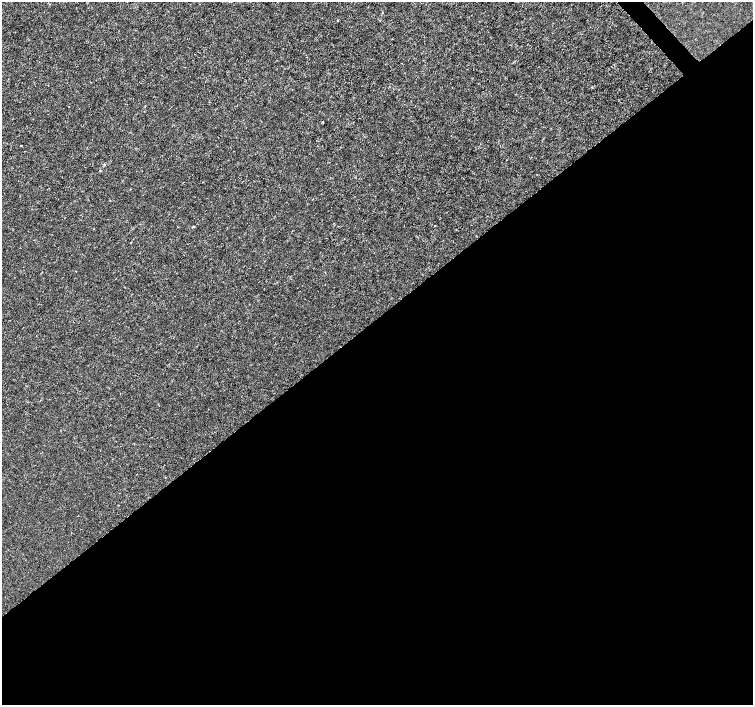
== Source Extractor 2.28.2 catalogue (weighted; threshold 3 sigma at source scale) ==
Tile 15 of 4 x 4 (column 3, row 4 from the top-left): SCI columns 3008-4509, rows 210-1614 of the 6011 x 5972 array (HDU 1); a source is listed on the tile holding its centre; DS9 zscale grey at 2 x 2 block average (1 PNG px = mean of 2 x 2 image px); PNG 755 x 707 px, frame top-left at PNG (2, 2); no overlay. Shown black and unused: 55% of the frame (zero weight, under 3 of 4 exposures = <1% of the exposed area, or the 3 px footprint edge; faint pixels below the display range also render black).
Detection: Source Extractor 2.28.2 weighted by HDU 2 'WHT'; one run over the whole footprint, this tile lists its part. Background -1.22e-04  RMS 0.0012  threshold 0.00541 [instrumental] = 3 sigma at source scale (4.5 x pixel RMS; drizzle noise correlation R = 1.50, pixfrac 1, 0.0396/0.0396 arcsec/px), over >= 5 px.
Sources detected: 4; all 4 listed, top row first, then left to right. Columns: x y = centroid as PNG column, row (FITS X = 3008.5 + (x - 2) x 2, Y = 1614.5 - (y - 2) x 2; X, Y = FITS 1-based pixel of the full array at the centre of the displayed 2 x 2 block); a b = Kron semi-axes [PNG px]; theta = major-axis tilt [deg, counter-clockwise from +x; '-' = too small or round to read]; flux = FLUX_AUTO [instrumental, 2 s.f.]
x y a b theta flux
323 122 2 2 - 0.32
21 145 2 2 - 0.19
435 226 2 2 - 0.12
193 227 2 2 - 0.57